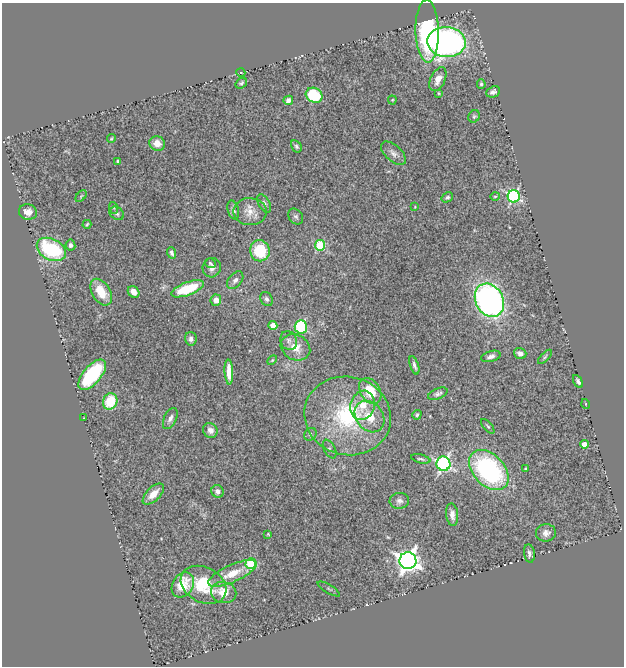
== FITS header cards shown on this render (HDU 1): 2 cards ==
NAXIS1  =                  622
NAXIS2  =                  664

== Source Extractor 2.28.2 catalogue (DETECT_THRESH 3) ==
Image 622 x 664 px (HDU 1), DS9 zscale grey, 1 PNG px = 1 image px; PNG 626 x 668 px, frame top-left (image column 1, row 664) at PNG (2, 3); each listed source drawn as its Kron ellipse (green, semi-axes under 4 px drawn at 4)
Background 0.616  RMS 0.048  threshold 0.144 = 3 sigma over >= 5 px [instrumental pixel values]
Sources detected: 90; all 90 listed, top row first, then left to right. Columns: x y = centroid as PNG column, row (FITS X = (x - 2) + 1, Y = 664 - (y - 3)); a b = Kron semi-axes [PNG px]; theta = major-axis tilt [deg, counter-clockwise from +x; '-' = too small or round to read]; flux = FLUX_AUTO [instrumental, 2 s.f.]
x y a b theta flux
427 31 31 11 -89 400
446 42 19 15 -4 1100
241 73 4 3 - 2.2
438 79 13 7 64 28
241 83 6 4 35 5.4
481 84 5 4 - 5.6
493 92 7 5 25 11
439 93 3 3 - 3.1
314 95 8 7 - 140
288 100 5 4 - 12
392 100 4 4 - 3.2
474 116 6 5 - 5.4
111 139 4 3 - 3.4
157 143 8 7 - 29
296 146 6 5 - 6.8
393 153 15 8 -42 18
117 161 3 3 - 4.8
81 196 7 4 46 3.7
495 196 4 3 - 3.2
514 196 6 6 - 550
447 197 6 4 31 6.4
264 204 10 5 -61 10
415 207 3 3 - 2.4
114 208 6 4 -71 3.8
233 210 10 5 -74 9.4
28 212 9 7 -12 26
250 212 17 13 -1 40
117 213 8 6 -37 8.6
296 217 8 6 -53 8.5
87 224 4 3 - 3.8
70 245 5 5 - 8.7
320 245 5 5 - 240
51 249 15 10 -27 270
260 251 10 10 - 130
171 253 6 4 -69 8
210 263 5 5 - 5.5
212 268 10 9 - 17
235 280 10 6 51 13
188 289 17 6 21 140
101 292 14 9 -59 79
134 292 6 5 - 28
267 299 7 5 -63 8.4
216 300 5 5 - 22
489 300 17 13 -62 1100
273 325 4 4 - 33
301 327 7 6 - 270
191 339 7 5 -75 12
289 341 10 8 -69 13
295 347 15 12 -27 43
520 353 6 5 - 15
491 356 10 5 16 13
545 357 9 4 46 4.5
272 360 6 3 45 3.4
414 365 9 3 -72 8.9
229 372 12 4 -87 38
92 375 18 9 49 270
578 381 7 4 -59 9.3
370 391 14 10 -59 90
438 394 10 5 23 9
110 401 8 7 - 100
586 404 5 3 - 2.8
363 405 15 12 72 55
417 415 5 4 - 4.8
347 416 43 39 -15 350
369 417 17 13 -51 65
84 418 3 2 - 1.8
170 418 11 6 64 15
488 426 9 4 -49 5.4
210 430 8 7 - 18
310 434 7 5 48 6.5
584 444 4 4 - 33
330 449 10 5 -62 9
421 459 10 3 -13 6.3
443 464 7 7 - 700
526 469 3 3 - 6.2
489 470 23 15 -46 540
217 491 6 6 - 13
153 494 13 6 44 36
399 501 10 8 4 13
452 515 11 6 -84 19
546 533 10 8 7 19
268 534 3 2 - 2.7
529 553 9 5 -81 11
408 561 8 8 - 2300
251 564 5 5 - 220
232 573 26 8 24 59
183 585 13 10 60 80
204 585 24 17 -28 140
329 589 13 2 -30 4.4
224 593 13 10 -12 51